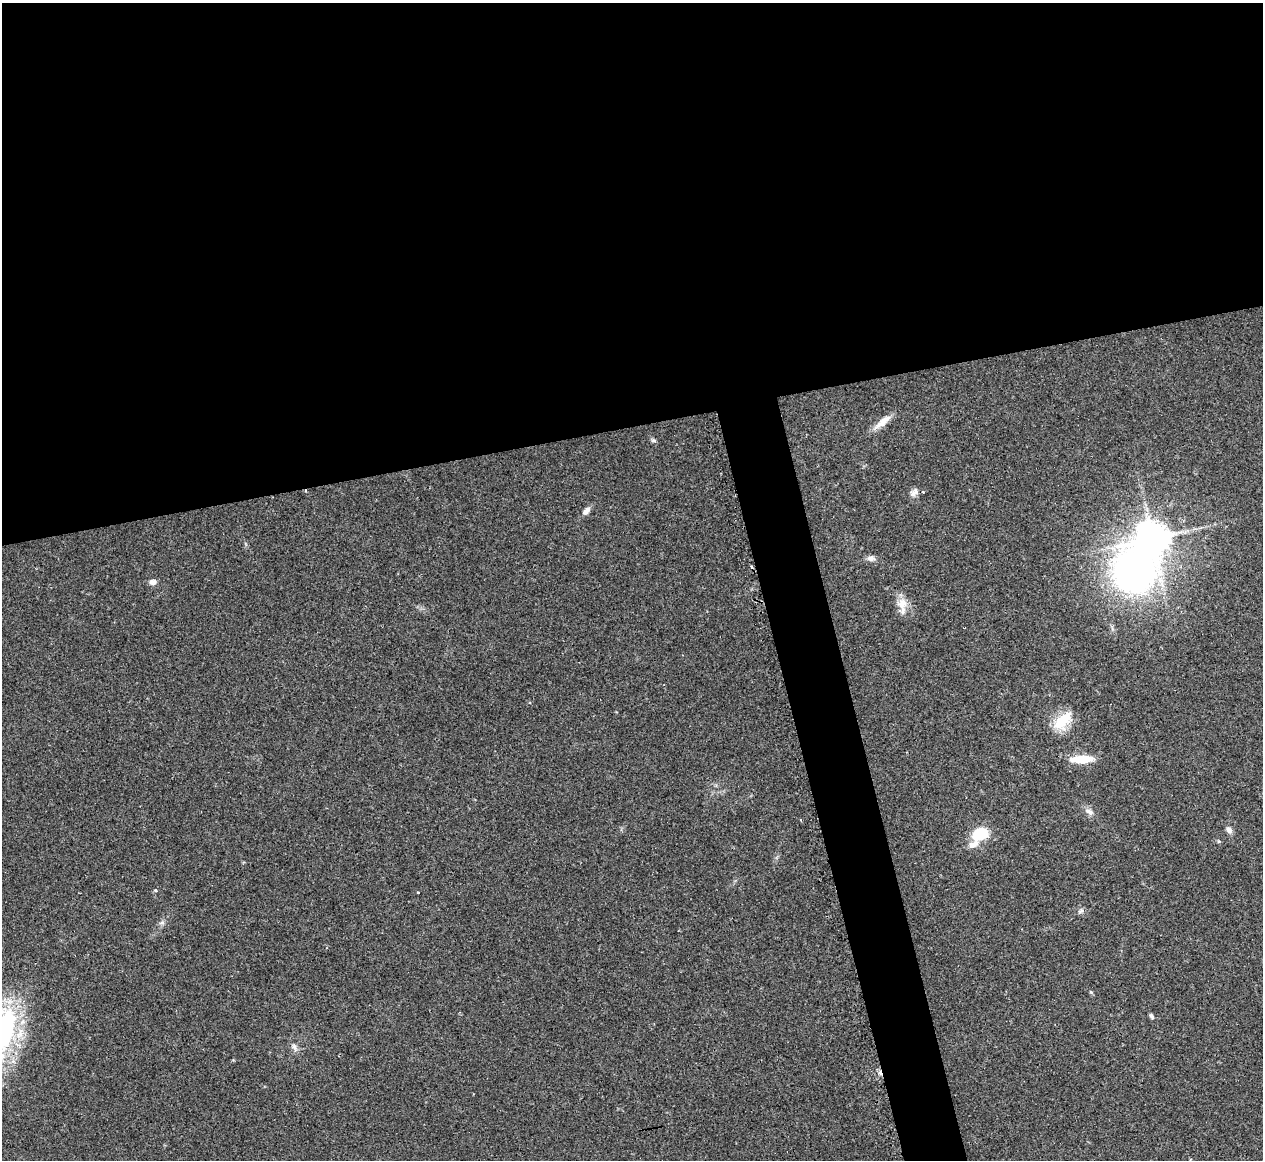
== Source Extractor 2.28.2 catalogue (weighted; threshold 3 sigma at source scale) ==
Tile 2 of 4 x 4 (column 2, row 1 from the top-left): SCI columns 1291-2551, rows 3733-4890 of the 5073 x 5080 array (HDU 1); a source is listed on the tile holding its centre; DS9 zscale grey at full resolution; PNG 1265 x 1162 px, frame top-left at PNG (2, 3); no overlay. Shown black and unused: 40% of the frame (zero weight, under 2 of 3 exposures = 2% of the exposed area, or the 3 px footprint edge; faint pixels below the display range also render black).
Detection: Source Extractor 2.28.2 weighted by HDU 2 'WHT'; one run over the whole footprint, this tile lists its part. Background 0.059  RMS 0.0071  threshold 0.0318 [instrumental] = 3 sigma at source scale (4.5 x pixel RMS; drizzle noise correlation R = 1.50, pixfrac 1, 0.05/0.05 arcsec/px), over >= 5 px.
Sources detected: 26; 1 inside a brighter object's white glare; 3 cosmic-ray / hot-pixel residue — not listed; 1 inside a brighter listed object's ellipse — not listed separately; the other 21 listed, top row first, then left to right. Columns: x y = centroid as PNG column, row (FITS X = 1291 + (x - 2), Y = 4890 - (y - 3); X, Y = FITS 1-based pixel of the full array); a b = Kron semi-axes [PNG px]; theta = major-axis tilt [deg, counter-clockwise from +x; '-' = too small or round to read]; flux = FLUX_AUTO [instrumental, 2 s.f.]
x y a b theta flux
882 422 28 8 39 7.9
653 440 7 5 -1 1.3
923 492 3 3 - 1.2
914 493 12 7 47 3.1
586 511 9 6 49 3.2
1152 538 11 11 - 1000
871 558 12 7 0 2.8
153 582 8 7 - 3.1
902 604 20 11 -80 8.3
1062 721 27 13 47 19
1082 759 27 8 2 16
1089 811 12 6 -25 3.5
1229 830 8 6 -61 3
980 834 15 11 23 22
156 890 4 4 - 1.4
418 892 3 3 - 1.4
1081 911 8 4 52 1.4
162 922 7 4 1 1.4
1151 1016 7 4 -63 1.5
2 1033 58 29 71 130
294 1047 12 5 -56 2.6
Isophote crosses this tile's border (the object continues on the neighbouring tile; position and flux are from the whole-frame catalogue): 1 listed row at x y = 2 1033
Unlisted compact peaks at least as high as the median listed source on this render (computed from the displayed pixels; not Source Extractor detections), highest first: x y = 1091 992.